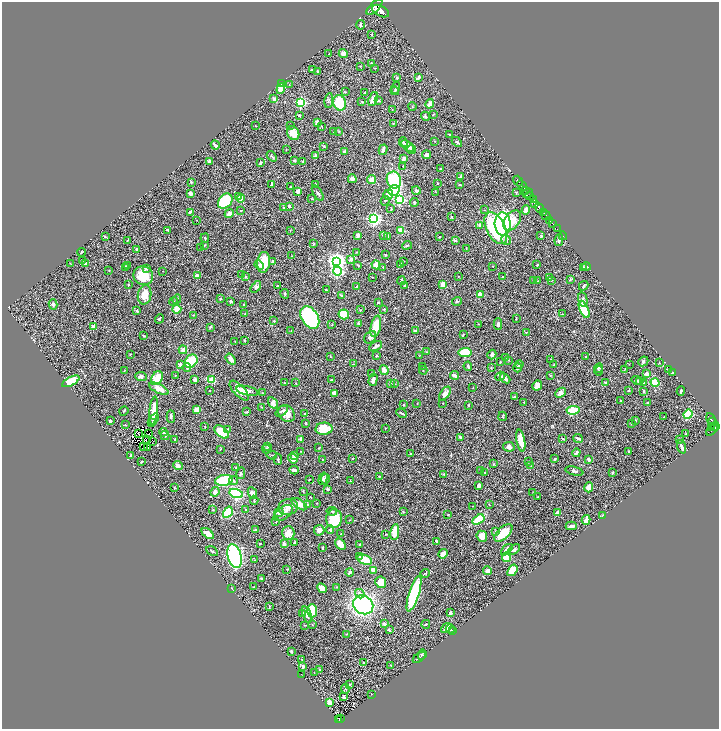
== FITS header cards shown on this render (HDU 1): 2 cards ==
NAXIS1  =                 1434
NAXIS2  =                 1453

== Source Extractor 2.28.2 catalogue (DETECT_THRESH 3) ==
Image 1434 x 1453 px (HDU 1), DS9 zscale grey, zoomed out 1/2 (1 PNG px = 2 x 2 image px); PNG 721 x 731 px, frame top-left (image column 2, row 1453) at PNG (2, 2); each listed source drawn as its Kron ellipse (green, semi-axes under 4 px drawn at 4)
Background 0.583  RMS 0.022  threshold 0.0658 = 3 sigma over >= 5 px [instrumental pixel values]
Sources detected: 550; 27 cannot appear on this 1/2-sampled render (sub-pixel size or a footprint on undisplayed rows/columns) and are neither listed nor drawn; of the other 523, the 500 brightest by FLUX_AUTO listed and drawn (23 fainter detections omitted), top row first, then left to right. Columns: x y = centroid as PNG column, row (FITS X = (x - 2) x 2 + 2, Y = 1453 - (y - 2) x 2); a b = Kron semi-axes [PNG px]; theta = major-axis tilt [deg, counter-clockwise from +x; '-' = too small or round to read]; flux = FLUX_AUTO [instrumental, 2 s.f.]
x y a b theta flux
374 7 10 4 44 3600
381 11 9 5 -28 4300
360 25 5 3 - 5
372 35 2 2 - 2.5
343 53 4 4 - 26
329 54 2 2 - 2
372 63 4 3 - 6.2
360 66 2 2 - 2.1
375 68 2 2 - 1.7
313 70 3 3 - 7.1
317 71 2 2 - 2.6
419 77 4 3 - 8.5
397 78 3 3 - 7
281 84 3 2 - 4.5
289 85 3 2 - 2.6
396 88 6 3 74 5.5
281 89 5 4 - 57
395 91 4 3 - 4.8
346 92 3 2 - 2
365 93 3 3 - 5.1
274 99 3 3 - 13
373 99 7 4 69 38
329 100 7 2 81 4.5
362 101 3 3 - 2.9
379 101 4 3 - 4.5
301 102 3 3 - 460
340 103 8 6 -73 130
430 104 5 3 - 22
412 106 4 2 - 2.9
392 109 2 2 - 1.8
433 114 3 2 - 2.4
299 115 2 2 - 7.5
425 116 4 3 - 7.7
317 122 2 2 - 20
393 123 2 2 - 3.1
255 126 2 1 - 1.8
291 126 2 2 - 1.6
322 127 3 2 - 2.4
339 131 3 2 - 2.2
334 132 2 2 - 4
293 133 7 5 -63 53
450 135 2 2 - 2.8
435 141 2 2 - 2
403 142 5 3 - 5.7
457 142 6 3 -43 5
215 145 4 2 - 13
324 146 3 3 - 4.1
408 146 7 4 -42 22
286 149 2 2 - 1.4
383 150 5 2 - 14
411 150 4 4 - 13
345 152 3 3 - 14
427 155 4 3 - 25
272 156 6 2 -49 4.5
315 156 4 3 - 8.4
404 159 3 3 - 17
294 160 3 2 - 10
210 161 4 4 - 9.3
303 161 3 2 - 2.2
260 163 3 3 - 5.1
403 166 2 2 - 2.4
440 169 2 2 - 3.5
461 176 3 3 - 6.3
352 179 4 4 - 17
372 180 4 4 - 29
394 180 8 7 - 170
518 181 6 2 -52 1300
191 182 3 2 - 3
437 183 2 2 - 2.9
272 184 3 2 - 5.4
316 185 3 2 - 8.2
460 185 2 2 - 3.9
522 186 6 2 -51 1200
290 187 2 2 - 2.5
416 190 4 3 - 7.1
298 191 4 3 - 18
394 191 5 5 - 160
526 191 3 2 - 160
436 192 3 2 - 2
516 192 3 2 - 2.1
190 193 4 3 - 14
318 193 9 3 -57 8.7
528 193 5 2 - 170
388 195 5 4 - 27
530 195 3 2 - 470
238 196 3 3 - 4.4
241 198 4 3 - 32
312 199 3 2 - 2.2
533 199 3 1 - 290
400 200 3 3 - 450
225 201 8 6 47 260
385 201 5 3 - 4.7
414 203 4 3 - 4.3
535 203 4 3 - 800
289 206 2 2 - 10
284 207 2 2 - 3.8
539 208 5 2 - 2100
391 209 4 2 - 3.7
484 210 2 2 - 1.5
526 210 5 3 - 26
241 211 3 2 - 3.2
190 212 3 2 - 7.2
544 213 2 2 - 290
229 214 5 3 - 25
546 216 5 2 - 980
452 217 2 2 - 4.2
374 219 4 3 - 1000
197 220 3 2 - 1.4
512 220 11 7 54 72
550 220 3 2 - 190
503 224 11 8 -87 570
553 224 2 1 - 100
480 225 3 3 - 15
496 228 17 9 -64 300
557 229 2 1 - 20
168 230 4 3 - 4.9
290 230 2 2 - 1.8
401 230 3 2 - 130
358 235 4 3 - 11
383 235 4 3 - 5.1
388 236 3 3 - 5.9
541 236 4 2 - 2.3
563 236 4 1 - 12
105 237 3 3 - 3
439 237 3 2 - 2.4
205 238 5 3 - 5.3
127 240 4 2 - 2.7
455 240 3 2 - 7.2
506 240 5 5 - 9.4
559 240 6 3 80 8.1
314 244 3 2 - 2.3
205 245 3 2 - 2.5
407 245 5 2 - 4.2
200 247 2 1 - 1.6
466 248 2 2 - 2.5
136 249 3 2 - 3.2
81 252 4 2 - 3.1
357 252 2 2 - 1.8
386 255 2 2 - 4.2
291 256 2 2 - 1.5
351 259 4 3 - 14
83 260 2 2 - 1.9
273 261 3 3 - 3.7
336 261 4 4 - 2000
404 261 2 2 - 1.8
264 262 10 6 84 84
70 263 2 2 - 2
85 264 3 2 - 4
400 264 3 2 - 12
259 265 5 3 - 5.8
358 265 3 2 - 4.8
376 265 4 4 - 29
537 265 2 2 - 3.5
128 266 3 2 - 3.4
493 266 2 2 - 1.4
586 266 4 3 - 7.4
125 267 2 2 - 6.3
383 267 3 3 - 2.8
146 268 4 3 - 4.5
584 268 3 3 - 4
109 270 2 2 - 1.3
163 271 2 2 - 2.2
337 271 4 3 - 460
242 274 2 2 - 1.7
143 276 10 9 - 100
197 276 3 2 - 25
245 277 2 2 - 15
372 277 2 1 - 1.8
458 277 2 2 - 1.5
502 277 2 2 - 4.2
549 277 3 2 - 2.2
551 280 2 2 - 1.9
570 280 3 2 - 2.6
401 281 4 2 - 7.6
533 281 2 2 - 6.4
537 281 3 2 - 1.7
442 284 4 3 - 26
128 285 3 2 - 2.3
405 285 2 2 - 7.4
277 286 3 2 - 1.7
357 286 2 2 - 3.1
584 286 5 3 - 4.9
256 287 6 4 53 10
326 290 3 2 - 6
285 294 5 2 - 4.9
145 295 10 6 80 50
342 295 4 2 - 10
480 295 3 3 - 34
177 299 5 2 - 4.2
220 299 2 2 - 6.5
583 299 7 4 -79 11
231 301 3 2 - 6.7
457 301 5 3 - 5.6
173 302 4 3 - 4.6
378 302 3 2 - 3.5
53 304 5 3 - 6.4
244 305 3 2 - 4.5
177 309 4 4 - 46
384 309 3 2 - 3
584 309 9 4 -66 140
360 310 2 2 - 1.7
137 311 3 2 - 6.6
245 314 2 2 - 1.6
344 314 5 5 - 140
562 314 2 2 - 1.7
194 315 3 2 - 2.4
310 317 12 8 -57 860
516 318 3 2 - 1.8
159 319 5 3 - 4.5
274 321 3 2 - 2.3
358 323 3 3 - 4.6
479 324 2 2 - 1.6
498 324 6 3 89 9.6
332 325 3 2 - 2.1
376 326 11 5 78 110
94 327 2 2 - 46
210 327 4 2 - 3.6
291 331 2 2 - 1.5
415 331 3 2 - 11
526 332 3 2 - 2.2
463 334 3 2 - 3
143 335 3 2 - 2.4
370 337 7 5 47 14
235 341 2 2 - 1.7
245 341 2 2 - 4
376 346 7 3 29 13
183 350 4 4 - 22
426 352 2 2 - 2.3
465 353 6 4 6 170
130 354 2 1 - 2.5
492 354 5 3 - 12
330 356 3 2 - 2.1
377 356 2 2 - 14
419 356 3 2 - 1.9
586 356 2 2 - 2.8
505 358 3 2 - 1.8
231 359 6 4 -54 18
550 359 3 2 - 2
509 360 2 2 - 2
191 361 7 5 47 140
500 361 3 2 - 2.4
643 361 5 4 - 6.8
659 363 3 2 - 3.1
353 364 2 1 - 1.5
629 364 2 2 - 1.7
180 365 4 3 - 8.5
519 365 4 3 - 6.3
554 365 3 2 - 6
423 366 2 1 - 1.8
468 366 4 2 - 10
187 367 4 3 - 8.6
491 368 2 2 - 2
517 368 4 3 - 8
599 368 5 4 - 6.1
625 369 3 2 - 1.9
668 369 4 2 - 5.6
384 370 5 4 - 24
423 370 4 2 - 2.1
124 371 3 2 - 1.7
599 371 5 3 - 3.7
372 373 2 2 - 2
673 373 2 2 - 2.8
646 374 2 2 - 43
455 375 4 3 - 16
550 375 3 3 - 2.6
175 376 2 2 - 2.6
500 376 5 4 - 8.7
141 377 6 4 -6 14
157 378 7 5 56 59
505 378 6 3 -41 21
194 380 4 3 - 10
212 380 3 3 - 61
331 380 2 2 - 3.9
373 380 6 3 75 22
71 381 9 3 27 110
637 381 6 3 -18 4.9
640 382 4 3 - 3.9
655 382 4 3 - 86
285 383 3 2 - 2.6
295 383 4 3 - 2.9
606 383 3 2 - 10
644 383 3 3 - 3.2
390 384 3 3 - 5
394 384 3 3 - 4.5
537 385 5 4 - 30
473 388 2 2 - 1.9
159 389 10 4 -26 36
629 390 3 3 - 4.2
209 391 2 1 - 1.7
239 391 12 5 -46 58
247 391 11 4 -12 21
644 391 3 2 - 3.4
681 391 5 2 - 6.4
263 393 2 2 - 2.5
334 393 4 3 - 15
561 393 6 4 44 21
445 394 8 4 53 24
514 396 3 2 - 3.9
620 400 2 2 - 6
524 402 2 1 - 2.1
273 403 6 4 -58 21
417 403 2 1 - 1.6
442 403 2 2 - 2.7
648 403 2 2 - 7.9
404 404 3 3 - 2.7
468 405 3 3 - 3.5
262 407 4 2 - 2.6
154 410 14 3 83 55
197 410 2 2 - 82
573 410 7 3 7 160
124 411 5 2 - 3.1
282 411 7 3 39 6.9
247 412 4 2 - 4.3
305 413 2 1 - 1.7
402 413 5 2 - 5.1
287 414 9 7 -47 42
688 414 5 4 - 230
171 416 6 3 -88 7.4
503 416 5 2 - 3.3
664 417 2 2 - 2.5
154 419 6 3 52 8.6
635 420 2 2 - 6.1
711 420 7 2 -64 220
110 421 3 2 - 7.8
713 422 2 1 - 140
152 423 3 2 - 4.1
306 423 4 2 - 3
631 424 2 2 - 2.4
125 425 2 2 - 2.5
713 426 3 2 - 150
205 427 2 2 - 2.2
716 427 3 2 - 580
385 428 2 2 - 2
711 428 2 1 - 65
227 429 3 3 - 3.4
324 429 8 6 2 81
712 429 8 2 48 170
163 432 4 3 - 4.1
222 432 8 5 -43 93
686 433 2 2 - 2.2
139 434 2 1 - 2.9
148 434 3 2 - 1.5
165 436 4 3 - 3.7
460 437 4 2 - 8.7
578 438 5 2 - 8.9
175 439 2 2 - 3.4
301 439 3 3 - 11
563 439 3 2 - 2.8
680 439 2 2 - 3.6
146 440 2 1 - 2.1
152 441 2 1 - 1.6
521 441 11 4 -80 80
144 446 2 1 - 1.5
268 446 3 3 - 3.9
148 447 2 1 - 4.6
509 447 6 4 -11 13
682 447 7 2 -71 15
319 448 2 2 - 2.6
220 449 3 2 - 2.5
266 449 4 3 - 5.8
300 451 2 1 - 1.4
629 451 3 2 - 3.2
576 453 4 2 - 9.7
411 454 2 2 - 5
271 455 5 2 - 3.7
131 456 3 2 - 3.8
294 456 4 3 - 8.5
353 458 3 2 - 2.2
278 459 5 2 - 6.6
293 459 5 4 - 23
322 459 2 1 - 2.4
555 459 3 2 - 6
589 459 4 3 - 6.5
141 462 3 2 - 3.7
528 462 2 2 - 1.8
493 464 4 2 - 2.8
178 465 5 3 - 22
531 466 3 1 - 1.6
236 468 3 2 - 1.9
294 470 4 2 - 14
481 470 3 2 - 3.1
574 471 9 4 -13 11
485 472 2 1 - 1.6
241 473 6 3 77 7.8
612 473 4 3 - 4
443 474 3 2 - 2.9
380 476 3 2 - 2.6
323 479 6 4 75 7.4
325 479 5 4 - 5.4
224 480 9 5 8 170
234 480 5 3 - 6.3
309 480 3 1 - 1.6
350 481 3 2 - 1.5
479 486 3 3 - 17
589 487 5 4 - 36
174 488 2 2 - 3.6
327 489 3 2 - 7.2
303 491 4 2 - 3.5
215 492 5 4 - 13
252 493 6 4 -66 19
533 493 3 2 - 1.9
236 494 7 4 -16 330
311 497 3 2 - 1.7
538 497 2 2 - 2.3
254 500 4 2 - 2.9
317 503 2 2 - 1.4
299 504 9 4 -34 31
308 504 3 3 - 4.1
489 505 3 1 - 2.2
473 506 3 2 - 1.8
288 507 10 8 16 33
246 509 3 3 - 3.6
213 510 3 2 - 2.3
332 511 5 3 - 5.4
228 512 6 4 58 160
279 512 4 4 - 7.1
403 512 3 2 - 2.8
557 512 4 3 - 8.7
283 513 11 6 35 19
448 515 3 2 - 2.4
602 516 3 2 - 2.3
334 519 9 8 - 130
349 520 2 2 - 1.9
478 520 6 4 33 140
586 520 5 3 - 38
276 522 3 2 - 2.1
571 526 6 2 2 17
256 529 3 2 - 2.8
319 530 5 5 - 18
330 530 4 3 - 5.2
496 531 3 2 - 3.9
395 532 8 4 81 64
288 533 7 6 - 38
503 533 11 6 44 81
208 534 7 3 -39 36
341 534 2 2 - 4.2
386 535 2 2 - 1.4
482 536 6 5 - 52
436 541 3 2 - 7
295 542 3 3 - 3.8
260 543 2 2 - 2.8
284 544 4 3 - 12
340 544 6 4 -56 32
359 544 2 2 - 3.4
322 548 2 2 - 5.8
507 550 7 4 44 17
514 550 7 3 34 9.9
212 551 6 2 -29 5.1
443 554 5 3 - 33
235 556 12 6 -74 670
360 556 4 3 - 7.3
506 557 5 4 - 120
254 560 3 2 - 2.3
365 560 8 4 -21 81
287 569 2 2 - 1.6
373 570 4 3 - 52
512 570 6 4 54 67
488 571 5 4 - 15
349 572 4 3 - 6.5
425 573 5 3 - 3.8
261 578 4 3 - 4.4
381 582 6 5 - 44
254 587 3 2 - 4.1
337 587 2 2 - 1.7
232 588 4 2 - 2.4
322 588 5 4 - 30
360 594 5 3 - 15
414 594 18 5 72 440
363 605 10 9 - 800
269 607 3 1 - 2.7
312 611 7 5 -89 110
302 613 3 3 - 5.7
450 613 3 2 - 8.3
307 614 9 4 -71 20
312 624 3 2 - 2.2
384 624 3 3 - 13
426 624 4 2 - 3.3
305 625 4 2 - 2.3
446 628 6 3 40 39
450 629 4 3 - 7.5
389 630 3 2 - 4.7
452 631 3 2 - 2.8
346 634 3 2 - 1.7
291 651 3 2 - 5.4
422 655 5 4 - 5.5
419 657 7 2 39 5.1
302 660 2 2 - 1.5
363 662 3 2 - 3.8
391 665 2 2 - 1.8
303 666 4 3 - 8.8
320 670 4 3 - 7.3
314 672 2 2 - 1.7
301 674 2 1 - 5
350 685 4 2 - 2.7
345 689 5 3 - 4.2
371 694 2 2 - 1.4
344 697 3 2 - 16
329 702 4 3 - 15
341 718 2 1 - 9.1
338 719 4 3 - 110
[23 fainter detections neither listed nor drawn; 27 sub-pixel or undisplayed-footprint detections neither listed nor drawn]